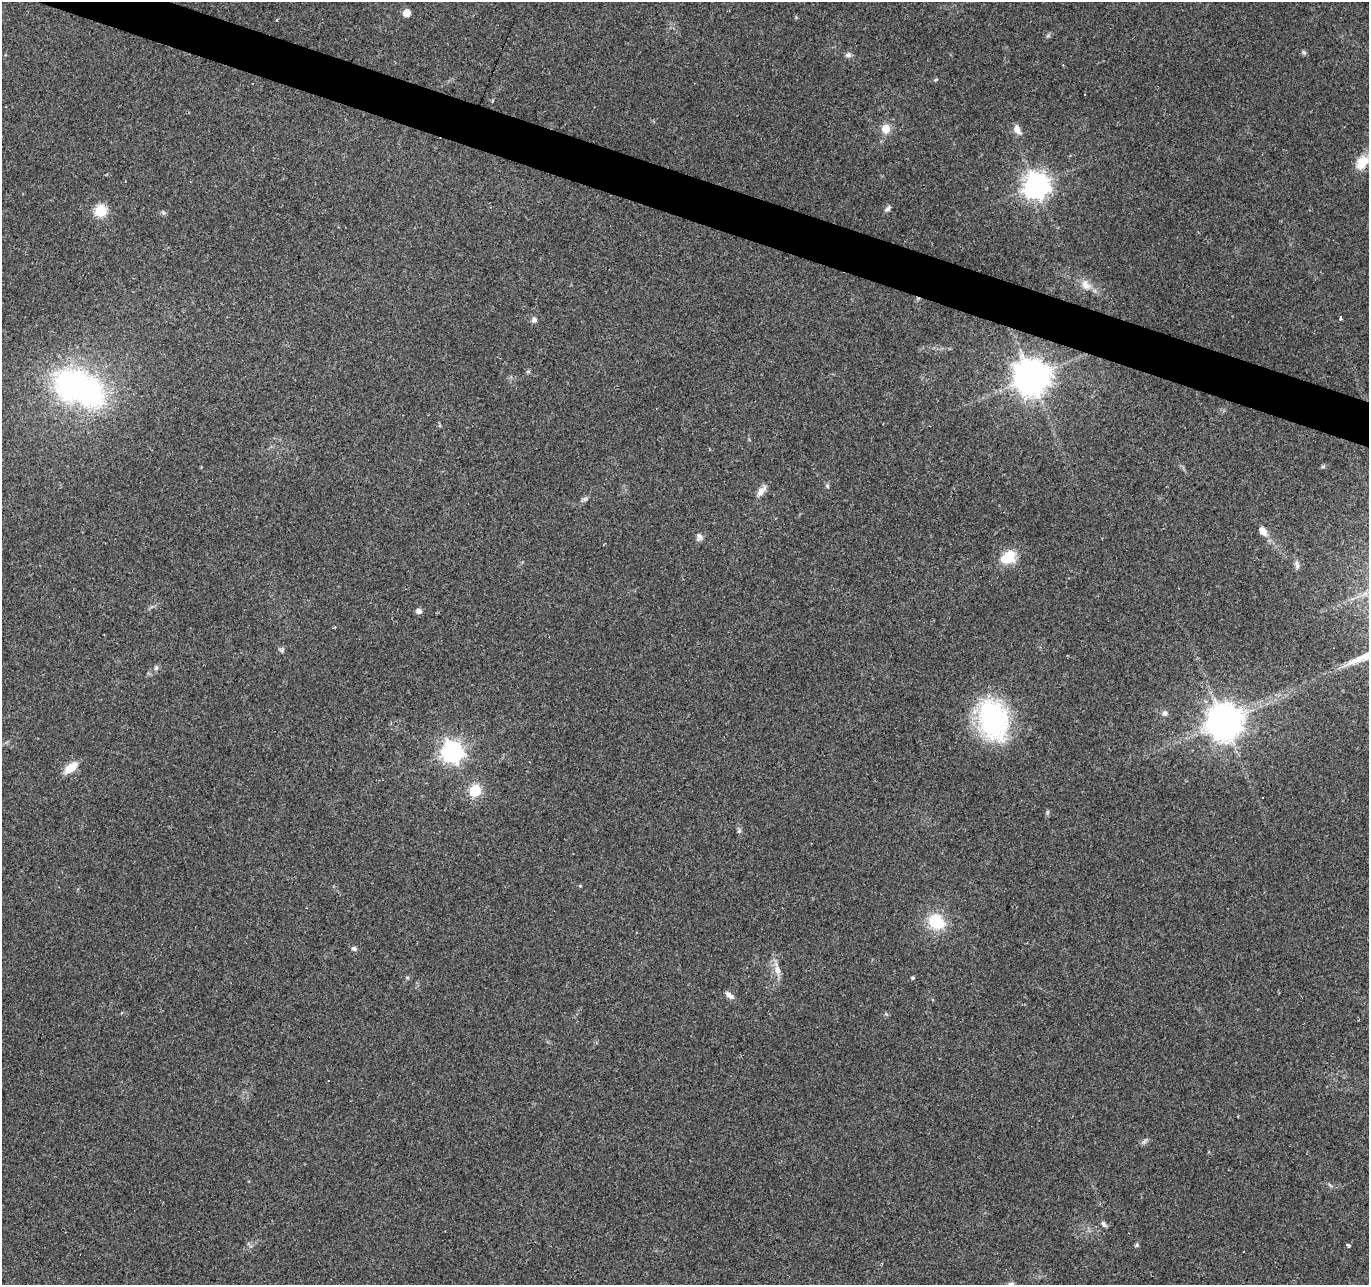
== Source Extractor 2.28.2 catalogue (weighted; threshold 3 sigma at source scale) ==
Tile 11 of 4 x 4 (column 3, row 3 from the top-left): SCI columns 2733-4099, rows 1492-2774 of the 5469 x 5613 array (HDU 1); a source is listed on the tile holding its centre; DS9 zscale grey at full resolution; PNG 1371 x 1287 px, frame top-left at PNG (2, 2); no overlay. Shown black and unused: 3% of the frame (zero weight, under 2 of 3 exposures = <1% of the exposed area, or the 3 px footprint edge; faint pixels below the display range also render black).
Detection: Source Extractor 2.28.2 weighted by HDU 2 'WHT'; one run over the whole footprint, this tile lists its part. Background 0.0349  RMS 0.004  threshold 0.018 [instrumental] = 3 sigma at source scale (4.5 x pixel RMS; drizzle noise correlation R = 1.50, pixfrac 1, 0.0396/0.0396 arcsec/px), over >= 5 px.
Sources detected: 53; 7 cosmic-ray / hot-pixel residue — not listed; the other 46 listed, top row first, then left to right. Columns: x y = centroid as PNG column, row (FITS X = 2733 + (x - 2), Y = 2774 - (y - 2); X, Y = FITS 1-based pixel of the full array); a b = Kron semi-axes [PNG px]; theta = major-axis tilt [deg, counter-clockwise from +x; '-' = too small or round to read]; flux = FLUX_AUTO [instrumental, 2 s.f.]
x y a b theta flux
407 13 5 5 - 5.8
1304 52 7 5 -23 0.72
848 55 8 7 - 1.3
935 80 6 4 70 0.43
886 128 8 7 - 5.8
1017 130 13 7 -62 2.8
1362 162 19 13 52 7
1036 185 9 8 - 390
888 209 9 5 41 1.2
101 211 6 6 - 39
1086 285 15 10 -42 3.5
1340 318 3 3 - 1.6
534 320 8 7 - 1.3
1032 377 10 10 - 900
79 388 48 29 -25 120
1323 467 6 4 0 0.6
827 486 6 4 -89 0.57
761 491 15 7 50 2.8
585 499 7 4 -1 0.81
1263 531 10 7 -57 3.7
699 537 10 8 -84 1.6
1008 557 15 11 30 12
1297 565 13 5 -72 1.4
419 611 6 5 - 1.9
282 650 7 4 46 0.75
156 668 7 5 73 0.95
1165 713 6 6 - 1.5
993 720 44 29 -72 58
1224 722 10 10 - 930
452 752 8 8 - 230
71 767 17 9 35 5.9
475 790 6 6 - 30
1048 812 6 4 89 0.61
739 831 6 4 43 0.68
580 886 4 4 - 0.38
936 922 16 14 -34 16
354 948 7 6 - 0.97
777 970 13 8 -74 3.2
407 977 6 4 -1 0.51
912 978 4 4 - 0.54
729 995 11 6 -40 2.1
1145 1141 11 3 40 0.86
1104 1224 9 5 -45 1.1
1137 1245 6 5 - 0.67
1348 1245 4 3 - 3.4
1243 1251 3 2 - 0.31